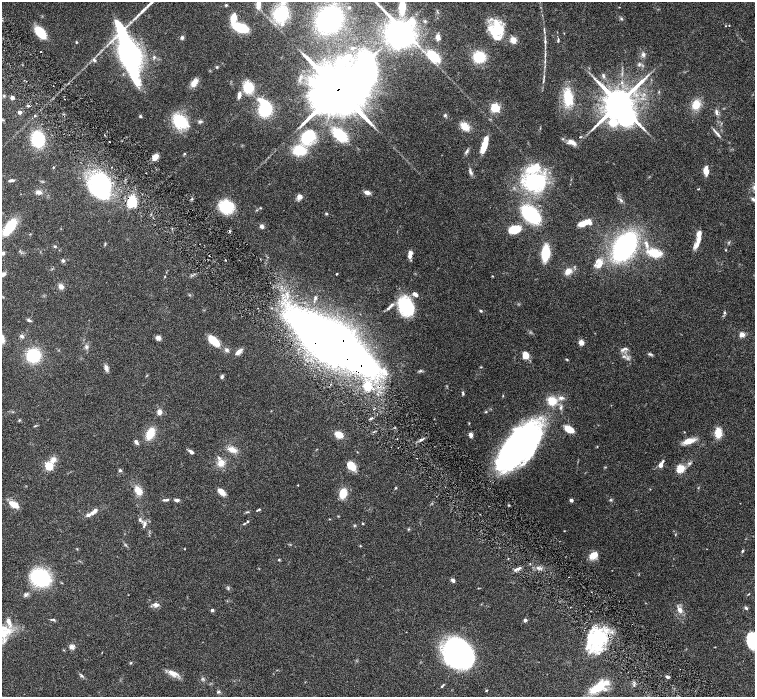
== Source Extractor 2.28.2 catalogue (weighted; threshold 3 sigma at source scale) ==
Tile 11 of 4 x 4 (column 3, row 3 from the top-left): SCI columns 3016-4520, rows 1695-3084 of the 6028 x 6026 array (HDU 1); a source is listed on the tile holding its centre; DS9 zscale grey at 2 x 2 block average (1 PNG px = mean of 2 x 2 image px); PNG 757 x 699 px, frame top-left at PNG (2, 2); no overlay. Shown black and unused: <1% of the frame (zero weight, under 3 of 6 exposures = <1% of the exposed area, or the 3 px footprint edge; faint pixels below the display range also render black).
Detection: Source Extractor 2.28.2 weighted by HDU 2 'WHT'; one run over the whole footprint, this tile lists its part. Background 0.0806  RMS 0.0041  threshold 0.0169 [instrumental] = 3 sigma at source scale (4.09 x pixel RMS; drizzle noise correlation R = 1.36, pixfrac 0.8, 0.05/0.05 arcsec/px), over >= 5 px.
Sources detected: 241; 2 too faint to see at this stretch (2 x 2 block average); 4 inside a brighter object's white glare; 1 cosmic-ray / hot-pixel residue — not listed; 2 coinciding with a brighter row at this scale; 17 inside a brighter listed object's ellipse — not listed separately; the other 215 listed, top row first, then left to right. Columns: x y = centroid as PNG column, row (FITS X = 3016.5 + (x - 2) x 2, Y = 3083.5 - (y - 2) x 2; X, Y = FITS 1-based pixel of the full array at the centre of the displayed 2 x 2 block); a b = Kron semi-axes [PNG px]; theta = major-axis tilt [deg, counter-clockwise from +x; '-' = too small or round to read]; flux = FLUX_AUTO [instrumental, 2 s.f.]
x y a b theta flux
258 4 11 5 -89 6.7
226 5 3 3 - 0.9
402 7 10 5 87 27
619 7 3 2 - 0.34
281 14 13 12 - 48
233 18 8 4 76 16
621 18 4 3 - 1
329 19 17 14 42 190
425 21 4 4 - 1.1
729 25 2 2 - 0.49
725 26 2 2 - 0.44
240 28 11 6 -20 43
497 30 21 15 -3 26
40 32 10 5 -50 35
400 34 25 21 -52 180
438 37 5 4 - 5.8
182 38 4 4 - 1.9
513 40 5 4 - 9.6
558 40 5 3 - 1.1
545 41 5 3 - 1.7
76 42 3 3 - 0.8
545 55 6 2 80 1.2
643 55 6 5 - 2.3
433 56 13 7 -41 34
129 57 52 15 -74 220
154 57 4 3 - 1.3
479 57 10 9 - 29
94 60 6 4 -49 1.9
545 61 5 3 - 1.1
639 64 5 4 - 1.4
217 67 4 3 - 0.89
603 76 6 3 -63 1.5
544 77 4 2 - 0.92
194 82 11 6 56 7.1
248 87 9 8 - 26
338 89 24 14 38 7200
239 95 10 4 81 4.5
4 96 4 3 - 0.82
568 97 14 7 -85 31
12 98 4 4 - 2.1
619 103 9 8 - 2200
696 105 10 8 77 12
28 106 3 2 - 1.1
495 108 3 3 - 91
265 110 10 9 - 45
20 112 3 3 - 2.7
716 112 8 4 -80 2.5
445 115 4 4 - 1.2
35 116 3 2 - 0.53
140 116 4 3 - 1
3 120 3 2 - 0.56
180 121 16 11 -39 36
200 122 5 4 - 1.6
465 126 9 6 -42 13
717 133 15 2 -49 2.8
339 135 11 6 -41 43
308 137 18 13 46 35
580 137 4 2 - 0.67
38 139 11 8 -77 58
571 142 13 6 -20 6.3
484 146 13 5 70 17
467 151 8 3 56 2
184 154 3 3 - 0.71
155 157 7 4 47 8.4
53 167 3 2 - 0.53
706 171 8 5 -84 8.8
470 172 10 4 -70 2.5
146 173 2 2 - 0.46
11 180 6 3 5 1.7
534 182 30 24 -7 78
100 185 20 16 -61 130
698 189 4 2 - 0.51
39 192 8 5 -7 3.9
367 192 7 4 -14 4.2
299 197 5 5 - 5.5
621 200 7 3 -51 2.1
131 201 9 6 69 27
226 207 11 10 - 46
260 208 3 2 - 0.57
326 214 4 3 - 1.1
531 214 14 9 -42 90
583 223 7 5 28 10
262 226 5 5 - 2.6
9 227 14 6 54 42
514 229 11 7 11 21
698 240 19 4 68 9.2
729 242 3 3 - 0.76
105 244 3 2 - 0.72
646 244 12 4 -67 4.7
55 246 4 4 - 1
625 246 21 12 59 190
726 250 3 2 - 0.56
3 253 4 4 - 2.2
545 253 10 6 85 38
654 253 14 7 -14 24
410 254 5 4 - 5.4
225 260 2 2 - 0.75
63 261 4 4 - 1.8
599 264 14 7 67 8.9
568 271 9 7 34 6.7
3 274 6 4 32 3.4
337 274 3 2 - 0.77
165 276 2 2 - 0.49
492 276 3 2 - 0.53
61 286 6 5 - 4.3
415 294 6 4 -34 4.3
315 298 4 3 - 1.4
390 306 16 3 46 4.6
406 306 18 13 -63 53
481 311 4 3 - 0.98
724 312 4 4 - 1.2
29 320 6 3 -21 1.4
742 334 3 3 - 19
22 336 6 4 -29 2
158 338 5 5 - 3.8
214 341 11 5 -42 24
332 341 59 19 -32 1400
581 342 5 4 - 5
86 347 5 5 - 1.9
299 349 3 2 - 0.58
623 349 10 3 30 2.5
226 350 6 5 - 2.2
239 352 9 4 44 5.4
650 354 7 3 -13 1.4
33 355 10 9 - 52
525 355 6 4 -72 13
623 356 4 3 - 1.5
567 359 4 2 - 0.74
481 367 3 3 - 0.55
106 368 8 5 -69 3.6
383 370 9 8 - 8.8
420 371 6 3 14 1.3
222 377 5 4 - 1.7
367 386 9 8 - 18
463 393 5 3 - 1.2
552 401 11 10 - 14
561 407 6 3 77 1.8
13 412 3 2 - 0.47
159 412 6 5 - 4.5
486 412 4 3 - 0.81
371 418 5 2 - 1.3
19 420 4 2 - 0.73
569 429 8 5 -31 14
150 433 8 4 63 32
718 433 11 7 -86 11
339 435 7 5 -23 13
471 435 5 4 - 3.4
397 439 2 2 - 0.33
421 440 6 3 27 2.2
689 441 14 6 14 9.9
136 442 7 4 -57 2.1
519 446 52 23 49 290
597 446 3 2 - 0.41
232 450 11 6 -19 7.8
191 452 7 3 -38 2.8
417 458 2 2 - 0.37
53 460 8 6 49 5.6
221 463 8 7 - 8
689 463 5 4 - 1.6
661 464 10 4 64 4.6
351 465 9 8 - 10
49 466 3 3 - 64
680 469 7 6 - 13
120 470 4 4 - 1.2
298 485 2 2 - 0.45
396 488 3 2 - 0.79
138 491 11 7 -52 9.1
221 492 10 5 -41 6.3
343 493 8 6 73 16
166 500 8 3 6 2.1
177 500 6 4 0 2.1
571 500 4 4 - 1.9
610 500 4 3 - 0.94
14 504 10 5 -27 12
258 510 6 2 23 1.1
94 511 10 4 41 4.7
248 512 4 3 - 0.89
480 514 2 2 - 0.44
140 520 6 4 85 1.6
248 521 3 3 - 0.88
363 523 3 2 - 0.68
144 524 7 4 76 2.7
244 524 4 2 - 0.76
355 525 4 3 - 0.79
408 529 3 2 - 0.65
564 531 2 2 - 0.37
360 546 3 2 - 0.49
184 549 2 2 - 0.45
742 551 4 3 - 1.1
593 555 10 7 31 9.2
279 560 3 3 - 0.83
518 568 9 3 25 2.9
40 578 14 12 -32 84
453 580 6 4 -45 2.1
228 588 5 3 - 1.1
26 594 7 4 41 2
156 605 7 6 - 4
746 608 5 3 - 1.5
212 610 2 2 - 3.2
680 610 10 6 -64 5.1
53 619 6 3 -18 1.2
525 620 2 2 - 5.4
4 633 21 16 44 24
598 639 23 21 72 55
752 640 12 8 -82 49
72 647 3 3 - 17
461 652 25 20 -59 250
131 663 3 3 - 0.76
173 673 14 7 -15 7
81 675 8 3 -45 1.7
667 677 4 3 - 1.8
442 686 6 2 44 1
598 687 23 11 35 22
486 690 3 2 - 0.61
218 692 5 4 - 1.5
Overlapping masked pixels (flux is a lower limit): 5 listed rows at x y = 338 89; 131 201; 332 341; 519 446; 598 639
Isophote crosses this tile's border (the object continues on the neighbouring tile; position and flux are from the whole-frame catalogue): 7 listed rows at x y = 258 4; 402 7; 9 227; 3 253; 3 274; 4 633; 752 640
Diffuse or blended objects may show on this block-average render without a row.